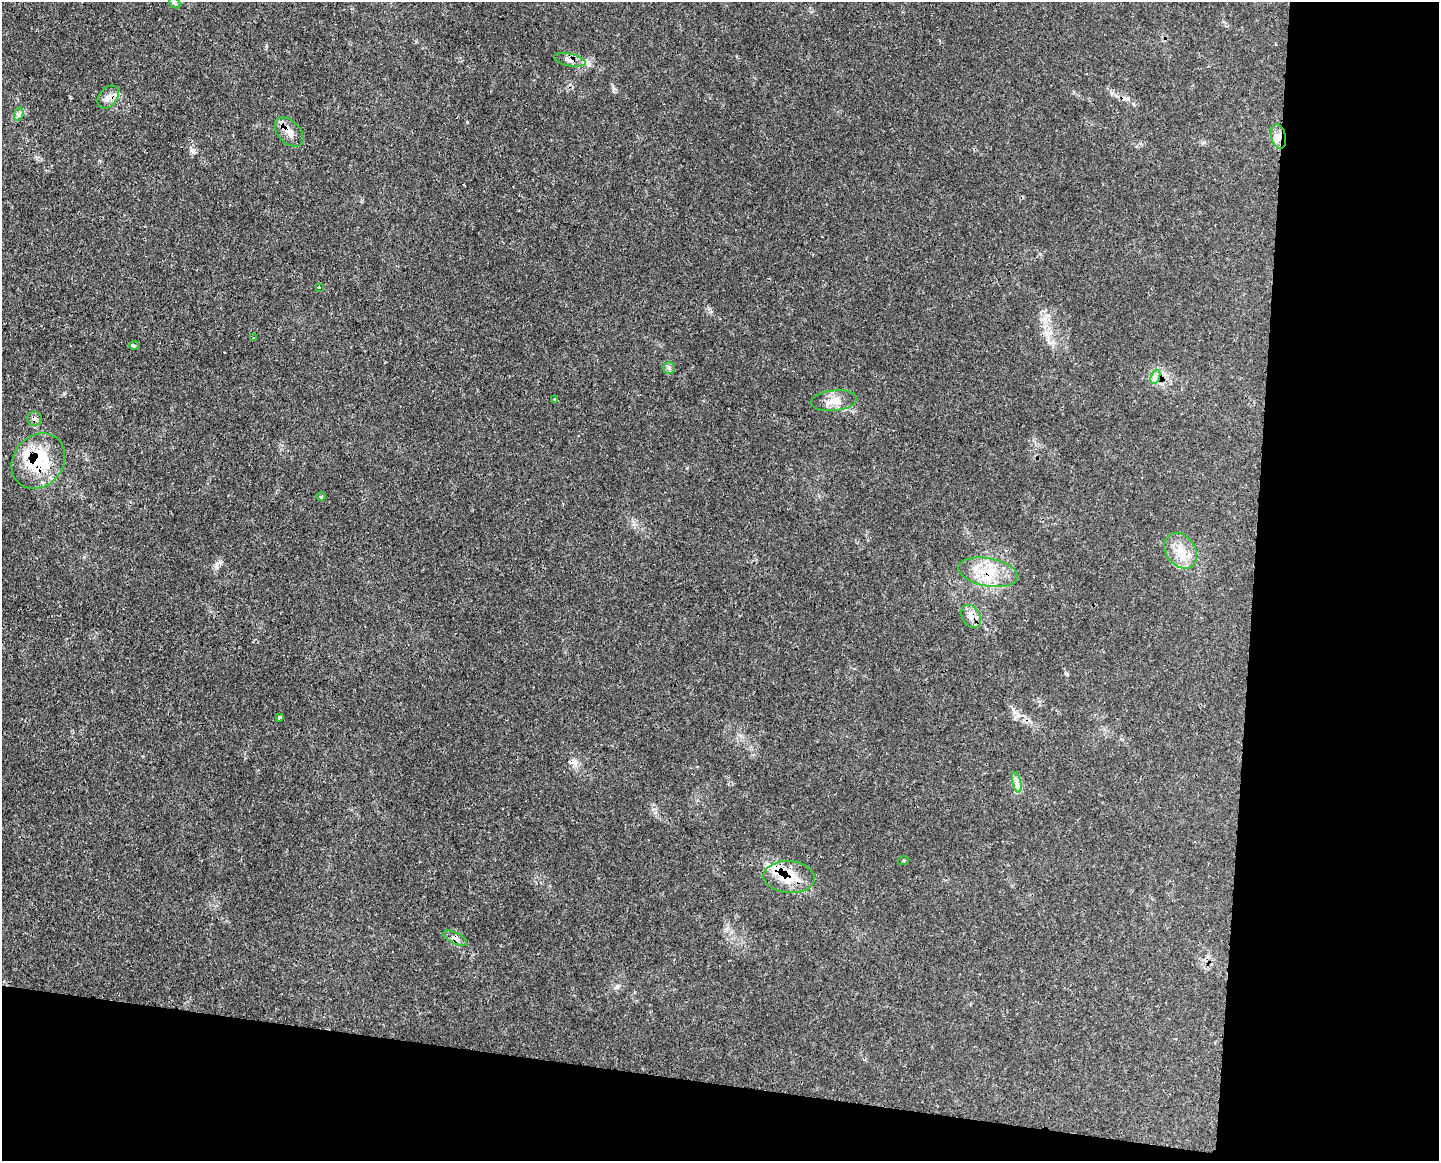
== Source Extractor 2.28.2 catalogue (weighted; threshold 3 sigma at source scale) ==
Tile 12 of 3 x 4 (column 3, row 4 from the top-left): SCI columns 3011-4447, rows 4-1162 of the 4694 x 4641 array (HDU 1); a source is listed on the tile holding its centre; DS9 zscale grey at full resolution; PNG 1441 x 1163 px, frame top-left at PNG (2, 2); each listed source drawn as its Kron ellipse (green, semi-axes under 4 px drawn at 4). Shown black and unused: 20% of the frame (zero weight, under 3 of 4 exposures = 2% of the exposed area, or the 3 px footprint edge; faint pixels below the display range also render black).
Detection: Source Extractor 2.28.2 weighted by HDU 2 'WHT'; one run over the whole footprint, this tile lists its part. Background 0.0549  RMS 0.0033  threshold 0.0148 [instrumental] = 3 sigma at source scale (4.5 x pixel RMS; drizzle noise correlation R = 1.50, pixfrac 1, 0.05/0.05 arcsec/px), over >= 5 px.
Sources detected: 27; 2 cosmic-ray / hot-pixel residue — neither listed nor drawn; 1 inside a brighter listed object's ellipse — not listed separately; the other 24 listed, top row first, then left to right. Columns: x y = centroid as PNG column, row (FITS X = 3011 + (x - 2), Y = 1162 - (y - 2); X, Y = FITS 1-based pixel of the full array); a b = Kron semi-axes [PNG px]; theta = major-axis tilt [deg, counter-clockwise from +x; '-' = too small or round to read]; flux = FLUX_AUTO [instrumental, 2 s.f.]
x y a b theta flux
175 3 6 5 - 0.57
570 60 16 6 -12 1.9
108 97 13 9 50 2.3
19 114 7 4 71 0.69
289 132 17 11 -46 3.4
1278 136 12 7 -77 2.2
319 287 3 3 - 0.97
254 338 3 2 - 0.62
134 345 5 4 - 0.52
669 368 5 5 - 0.68
1155 377 7 4 71 1
555 400 4 4 - 1.4
834 401 23 10 6 3.9
34 419 7 7 - 1.2
38 461 29 25 52 22
321 496 4 3 - 0.32
1181 551 19 14 -54 6
988 572 30 14 -10 10
971 616 12 8 -61 2.7
279 717 3 3 - 0.76
1017 782 10 4 -77 1.2
903 861 5 3 - 0.36
789 877 26 16 -5 9.1
455 938 13 5 -27 1.5
Overlapping masked pixels (flux is a lower limit): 10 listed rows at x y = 570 60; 289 132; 1278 136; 555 400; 34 419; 38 461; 988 572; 971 616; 789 877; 455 938
Unlisted compact peaks at least as high as the median listed source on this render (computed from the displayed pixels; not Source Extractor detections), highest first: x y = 192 150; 467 122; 216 567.